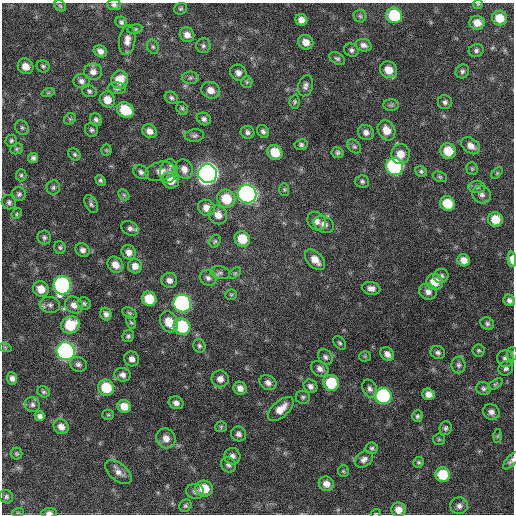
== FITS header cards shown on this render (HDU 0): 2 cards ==
NAXIS1  =                  512 / Axis length
NAXIS2  =                  512 / Axis length

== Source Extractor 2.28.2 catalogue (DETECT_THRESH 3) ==
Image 512 x 512 px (HDU 0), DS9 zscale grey, 1 PNG px = 1 image px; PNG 516 x 516 px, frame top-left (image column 1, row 512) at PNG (2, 3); each listed source drawn as its Kron ellipse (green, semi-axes under 4 px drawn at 4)
Background 646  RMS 19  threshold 58.4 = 3 sigma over >= 5 px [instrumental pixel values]
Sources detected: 200; all 200 listed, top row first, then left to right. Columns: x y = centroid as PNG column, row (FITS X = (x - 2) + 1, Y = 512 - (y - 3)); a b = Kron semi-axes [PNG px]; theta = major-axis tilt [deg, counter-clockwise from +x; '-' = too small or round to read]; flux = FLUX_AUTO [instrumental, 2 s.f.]
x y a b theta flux
478 4 5 5 - 1500
114 5 7 5 -6 3500
60 6 6 5 - 2100
181 9 6 6 - 2400
394 15 8 7 - 71000
360 16 6 6 - 2900
500 18 8 7 - 23000
301 20 6 5 - 8200
121 22 6 5 - 2900
477 23 7 7 - 14000
135 29 7 5 10 2300
187 35 8 7 - 8100
127 40 15 8 82 10000
306 42 8 7 - 12000
363 45 8 6 -15 5300
203 46 7 7 - 3900
153 47 7 5 -73 2600
351 50 7 6 - 3400
476 50 7 6 - 3400
100 51 7 5 -32 6500
337 58 8 5 -30 3000
26 66 8 7 - 12000
43 66 6 6 - 2700
388 70 9 8 - 17000
462 71 7 6 - 3400
93 72 9 8 - 7200
238 73 8 7 - 6700
190 78 8 6 0 3700
120 80 9 8 - 21000
81 81 8 7 - 5100
247 82 6 5 - 2500
305 86 11 7 74 5100
117 88 9 6 -4 3800
211 90 9 8 - 11000
89 91 7 6 - 3100
48 93 7 4 18 1800
171 98 7 5 -31 3100
107 100 8 7 - 15000
295 102 7 5 85 2300
445 102 7 7 - 3700
391 105 8 5 1 2700
182 108 7 5 -58 2500
125 110 9 7 -32 39000
70 119 6 5 - 2000
204 119 7 6 - 4000
96 120 6 5 - 3600
22 128 8 6 -55 2700
91 130 7 6 - 3000
386 130 10 8 -61 16000
149 131 7 6 - 8400
263 131 7 5 -56 3600
247 132 7 6 - 4100
366 132 8 7 - 6100
194 136 10 6 7 3500
11 141 6 6 - 2600
301 145 6 5 - 3300
471 146 10 7 -37 9000
354 147 8 5 -47 2900
17 149 7 5 22 2200
106 150 5 5 - 1700
448 151 8 7 - 24000
275 152 8 7 - 25000
338 153 6 5 - 2700
75 154 7 5 -45 2400
400 154 10 9 - 15000
33 158 5 5 - 3500
395 167 9 8 - 240000
184 169 10 8 -64 9900
472 169 6 5 - 2300
160 171 15 9 14 12000
169 171 12 8 78 7800
421 171 6 5 - 2200
141 172 8 6 -34 4100
497 173 7 4 46 1800
208 174 9 9 - 890000
21 175 6 5 - 2100
440 177 7 5 -19 2200
100 180 6 4 -56 2400
171 180 8 8 - 17000
362 181 7 6 - 2900
53 187 7 7 - 3200
477 187 8 6 -1 3500
284 189 6 5 - 2200
19 194 7 7 - 3400
247 194 9 9 - 510000
124 195 6 4 -46 2100
482 195 9 8 - 5400
226 199 9 9 - 35000
9 202 7 7 - 3700
91 204 10 6 -60 3500
447 204 7 7 - 32000
207 208 9 7 -35 12000
17 214 6 4 48 1800
218 215 9 9 - 12000
495 219 7 7 - 20000
316 221 10 8 -47 8300
324 224 10 8 -21 7700
130 228 9 6 -26 5100
44 237 7 6 - 3100
242 239 8 7 - 29000
215 241 7 5 62 2200
60 247 6 5 - 2400
82 250 7 6 - 5000
129 252 7 6 - 7900
512 259 7 4 -87 11000
315 260 12 7 -46 14000
464 260 6 6 - 9900
115 265 9 7 -45 11000
135 266 7 7 - 9500
220 273 10 6 -12 4400
235 273 7 4 45 2000
441 276 7 7 - 3800
208 278 8 7 - 5400
169 280 8 7 - 6600
435 282 8 8 - 22000
62 285 9 8 - 240000
371 288 9 6 -11 6800
41 289 8 7 - 15000
428 292 9 7 -29 7100
231 295 6 5 - 2300
149 299 7 7 - 31000
509 300 6 5 - 4300
84 303 6 6 - 2700
182 303 9 8 - 320000
50 305 10 8 -6 5600
74 305 9 8 - 9300
129 313 8 5 -27 2400
106 314 6 5 - 4800
131 322 6 4 -61 1800
169 322 11 8 -66 20000
487 324 7 6 - 3000
70 325 9 8 - 43000
182 326 8 8 - 74000
128 336 6 5 - 2800
340 343 8 5 -50 2600
199 346 7 6 - 3000
5 347 6 4 -19 1900
478 350 6 6 - 2500
66 351 9 8 - 430000
438 353 7 6 - 4100
387 354 8 6 -44 7100
512 354 7 5 89 2200
365 356 5 5 - 1700
325 357 8 6 -49 4000
132 359 7 7 - 6800
506 359 8 8 - 6500
78 364 8 7 - 4400
459 365 8 7 - 4100
506 368 7 7 - 4200
320 369 9 7 -34 6600
123 375 8 6 -15 5600
12 378 6 5 - 5500
220 379 8 8 - 7700
268 383 9 7 -30 6500
331 383 8 8 - 53000
495 384 8 4 32 2000
310 386 7 6 - 5000
106 388 8 7 - 42000
240 388 7 6 - 7500
370 389 9 7 -65 5200
483 389 7 6 - 3200
44 392 6 5 - 2400
428 394 6 5 - 8500
383 396 8 8 - 150000
303 397 7 6 - 3000
176 403 7 6 - 6000
32 405 8 7 - 4000
124 406 7 6 - 14000
281 409 15 8 42 16000
491 412 8 7 - 6300
108 415 5 5 - 1800
40 416 5 5 - 4600
417 416 6 5 - 2800
61 427 8 7 - 8500
221 427 6 5 - 1700
446 428 7 6 - 3100
239 434 8 7 - 4900
498 436 7 4 88 1900
166 438 10 9 - 11000
439 439 6 5 - 1800
372 448 6 6 - 2700
17 454 6 6 - 2000
232 456 8 8 - 6000
364 459 10 7 36 5900
511 461 10 5 48 3700
419 462 5 5 - 2300
228 465 8 7 - 4400
343 471 6 5 - 2100
118 472 16 8 -38 9200
443 475 7 7 - 40000
326 484 8 7 - 9500
204 489 8 8 - 27000
195 491 9 7 -11 4300
6 497 7 6 - 3200
185 506 6 6 - 2500
459 506 9 8 - 5900
398 510 7 7 - 11000
18 512 6 3 19 1400
49 513 8 4 2 4600
376 513 5 3 - 1100
At the frame edge (FLAGS 8, measured only in part): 7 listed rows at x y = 478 4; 114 5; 512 259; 512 354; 511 461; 49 513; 376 513